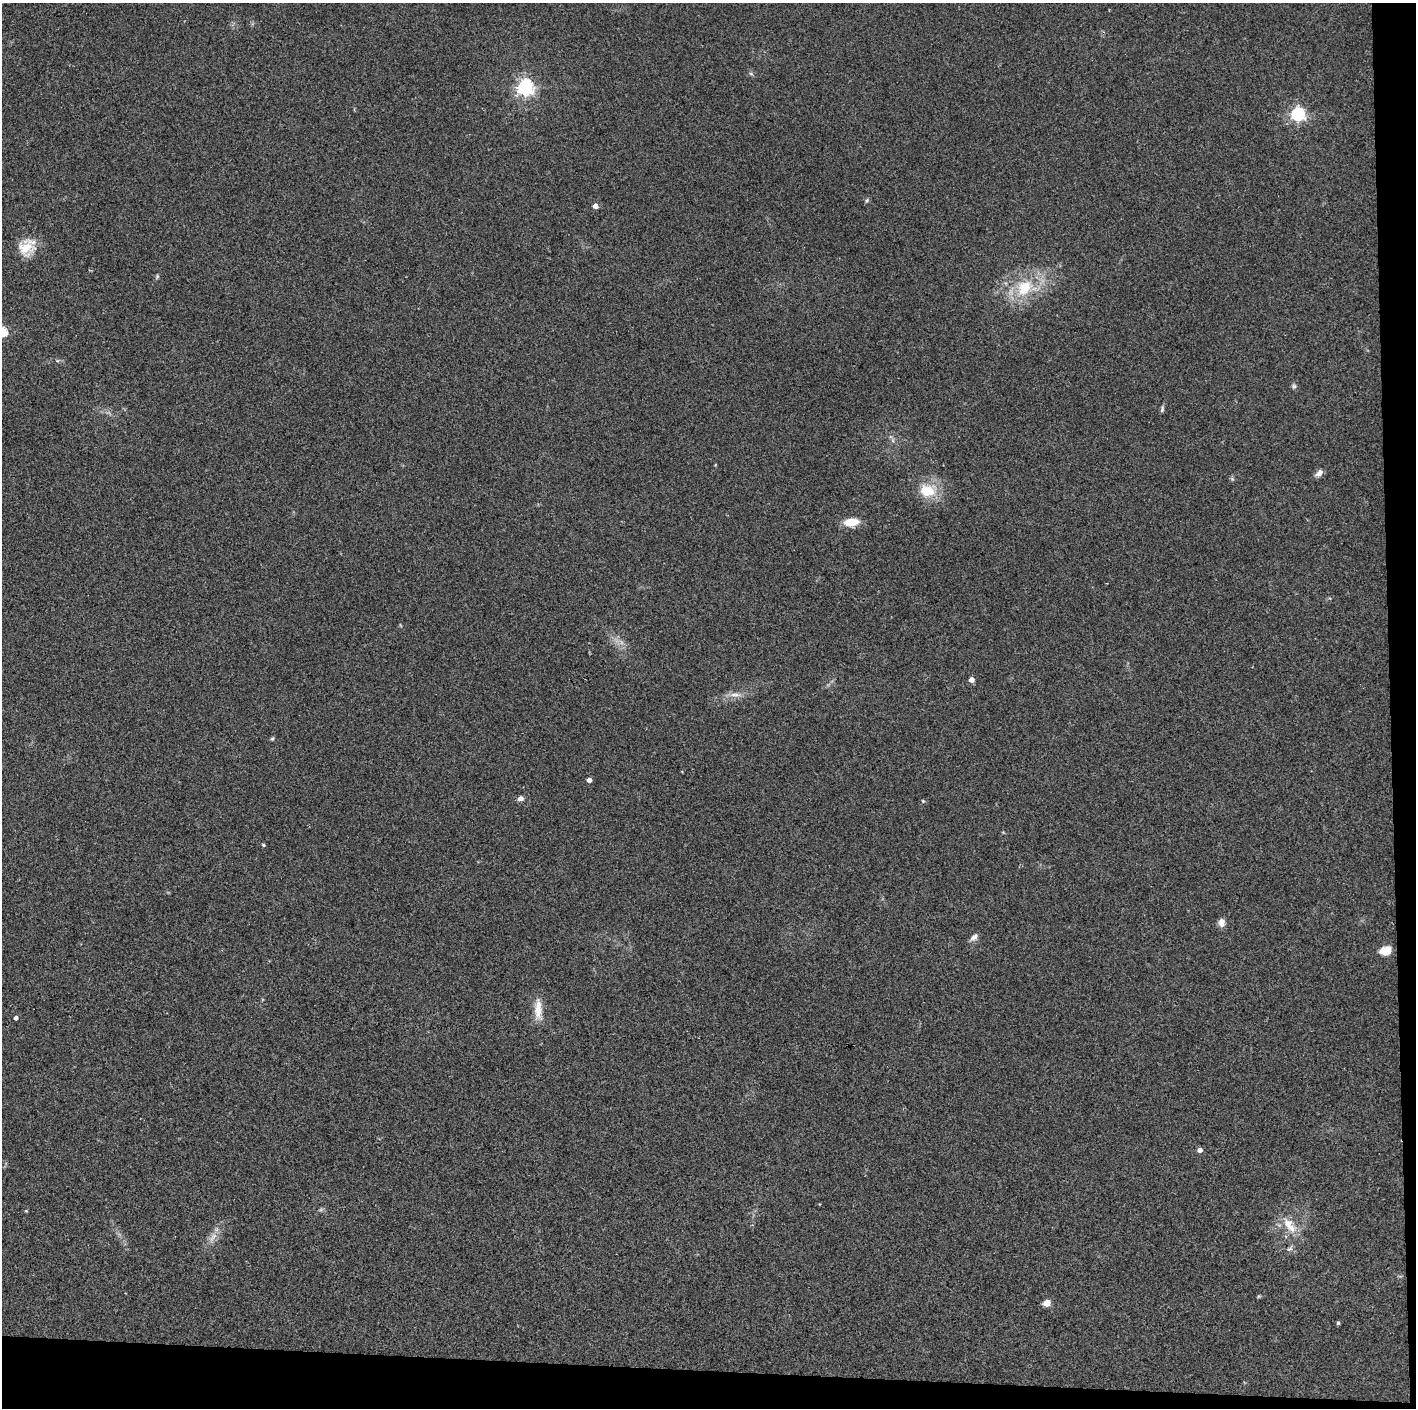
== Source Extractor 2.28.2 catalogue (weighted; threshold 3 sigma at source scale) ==
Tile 9 of 3 x 3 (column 3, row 3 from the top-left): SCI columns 2829-4242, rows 1-1406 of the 4242 x 4218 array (HDU 1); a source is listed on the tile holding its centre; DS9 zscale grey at full resolution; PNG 1418 x 1410 px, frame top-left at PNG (2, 3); no overlay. Shown black and unused: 5% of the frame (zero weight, under 2 of 3 exposures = <1% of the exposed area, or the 3 px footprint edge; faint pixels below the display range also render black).
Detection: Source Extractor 2.28.2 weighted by HDU 2 'WHT'; one run over the whole footprint, this tile lists its part. Background 0.077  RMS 0.0093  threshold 0.0418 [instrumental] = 3 sigma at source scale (4.5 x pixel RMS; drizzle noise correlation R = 1.50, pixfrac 1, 0.05/0.05 arcsec/px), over >= 5 px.
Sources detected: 34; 1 too faint to see at this stretch — not listed; the other 33 listed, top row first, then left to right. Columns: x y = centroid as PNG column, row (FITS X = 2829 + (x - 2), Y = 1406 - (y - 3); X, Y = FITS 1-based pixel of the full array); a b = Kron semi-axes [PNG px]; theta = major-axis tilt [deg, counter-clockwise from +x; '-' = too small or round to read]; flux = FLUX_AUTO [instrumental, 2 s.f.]
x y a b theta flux
751 74 6 4 -3 1.4
525 87 6 6 - 360
1298 114 6 6 - 200
867 200 5 4 - 1.4
595 206 4 4 - 6.5
25 248 24 20 -20 20
157 276 6 4 -73 1.1
1024 288 29 21 49 41
2 332 5 5 - 56
1294 386 7 5 -1 1.9
1162 409 9 4 79 1.9
1319 473 11 6 46 4.6
1232 479 5 5 - 1.4
927 490 21 16 -3 25
851 522 14 8 6 18
972 680 4 4 - 6.2
735 695 17 5 -4 5.8
272 738 5 4 - 1.2
589 780 4 4 - 5
520 799 7 6 - 3.8
923 801 4 3 - 0.86
263 845 5 3 - 1.2
1222 922 10 7 -86 5.3
974 937 11 6 39 4
1385 950 11 7 13 19
538 1009 28 9 89 13
16 1018 4 4 - 3.4
1200 1150 5 4 - 4.9
26 1211 4 4 - 0.83
1289 1225 27 12 -54 17
1290 1249 8 5 19 2.2
1047 1303 5 4 - 22
1338 1323 4 4 - 1.5
Isophote crosses this tile's border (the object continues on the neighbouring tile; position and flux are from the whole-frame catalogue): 1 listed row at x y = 2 332